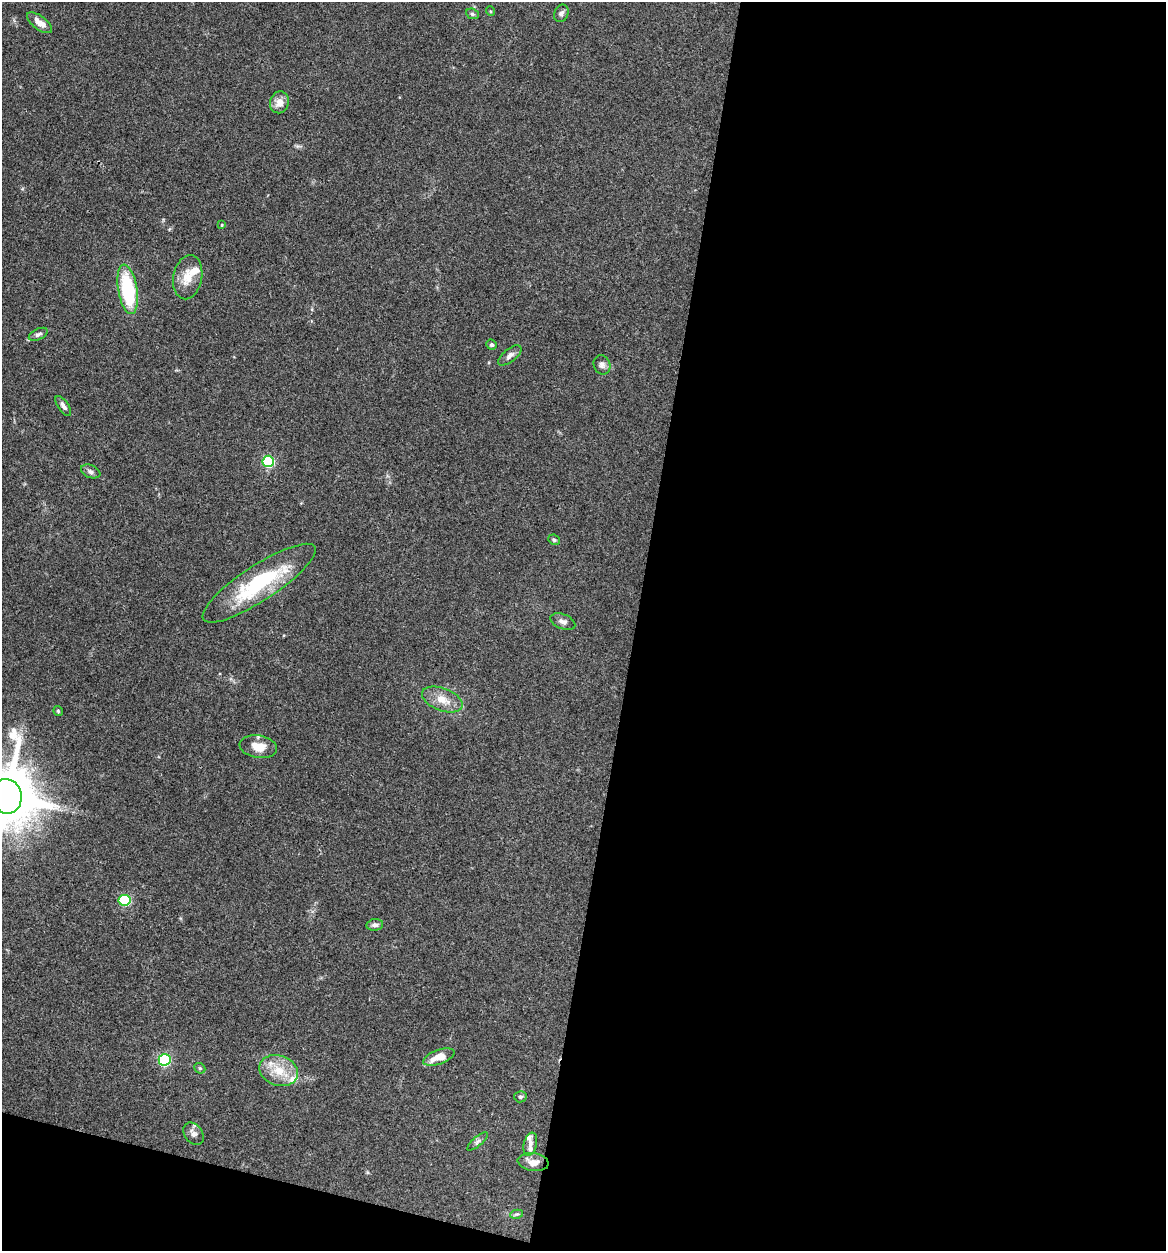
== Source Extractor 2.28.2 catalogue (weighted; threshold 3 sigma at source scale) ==
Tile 16 of 4 x 4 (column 4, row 4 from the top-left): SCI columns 3616-4779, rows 5-1253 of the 5024 x 5001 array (HDU 1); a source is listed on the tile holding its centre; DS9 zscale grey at full resolution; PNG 1168 x 1253 px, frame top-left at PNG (2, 2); each listed source drawn as its Kron ellipse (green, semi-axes under 4 px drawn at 4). Shown black and unused: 48% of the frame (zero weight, under 3 of 4 exposures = <1% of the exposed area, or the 3 px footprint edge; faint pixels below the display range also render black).
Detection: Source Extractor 2.28.2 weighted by HDU 2 'WHT'; one run over the whole footprint, this tile lists its part. Background 0.0777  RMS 0.0062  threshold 0.0278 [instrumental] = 3 sigma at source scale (4.5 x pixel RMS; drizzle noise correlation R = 1.50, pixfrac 1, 0.05/0.05 arcsec/px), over >= 5 px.
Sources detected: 38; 4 inside a brighter listed object's ellipse — not listed separately; the other 34 listed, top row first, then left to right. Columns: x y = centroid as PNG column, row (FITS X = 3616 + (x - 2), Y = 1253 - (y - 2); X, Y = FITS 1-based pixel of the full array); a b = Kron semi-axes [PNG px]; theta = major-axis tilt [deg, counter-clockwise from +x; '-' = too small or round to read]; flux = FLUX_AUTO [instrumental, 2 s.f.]
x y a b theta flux
490 11 5 3 - 0.58
561 13 9 7 67 2.1
472 14 6 5 - 1.1
39 23 15 6 -37 6.3
279 102 11 9 72 5.8
222 225 4 3 - 0.45
188 277 22 14 79 10
128 289 25 9 -80 46
38 334 10 5 25 1.9
492 345 5 5 - 1.4
510 355 14 6 39 2.8
602 365 10 8 -68 2.5
63 406 11 5 -56 2.3
268 461 5 5 - 72
91 471 10 6 -21 2.1
554 540 6 5 - 1.1
259 583 66 17 33 55
563 622 13 7 -21 3
442 700 21 11 -21 9.4
58 711 5 5 - 0.85
258 747 19 11 -10 8.6
7 796 17 15 -81 4600
125 900 6 5 - 40
375 925 8 6 8 2
439 1057 16 7 20 8.7
165 1060 6 5 - 87
200 1068 6 5 - 0.94
279 1071 20 15 -19 14
520 1097 6 5 - 1.3
193 1134 12 9 -53 3.3
478 1141 13 4 40 1.9
530 1144 12 6 77 2.5
533 1162 15 9 -8 5.5
517 1214 6 4 10 0.96
Isophote crosses this tile's border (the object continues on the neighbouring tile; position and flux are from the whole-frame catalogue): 1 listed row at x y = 7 796